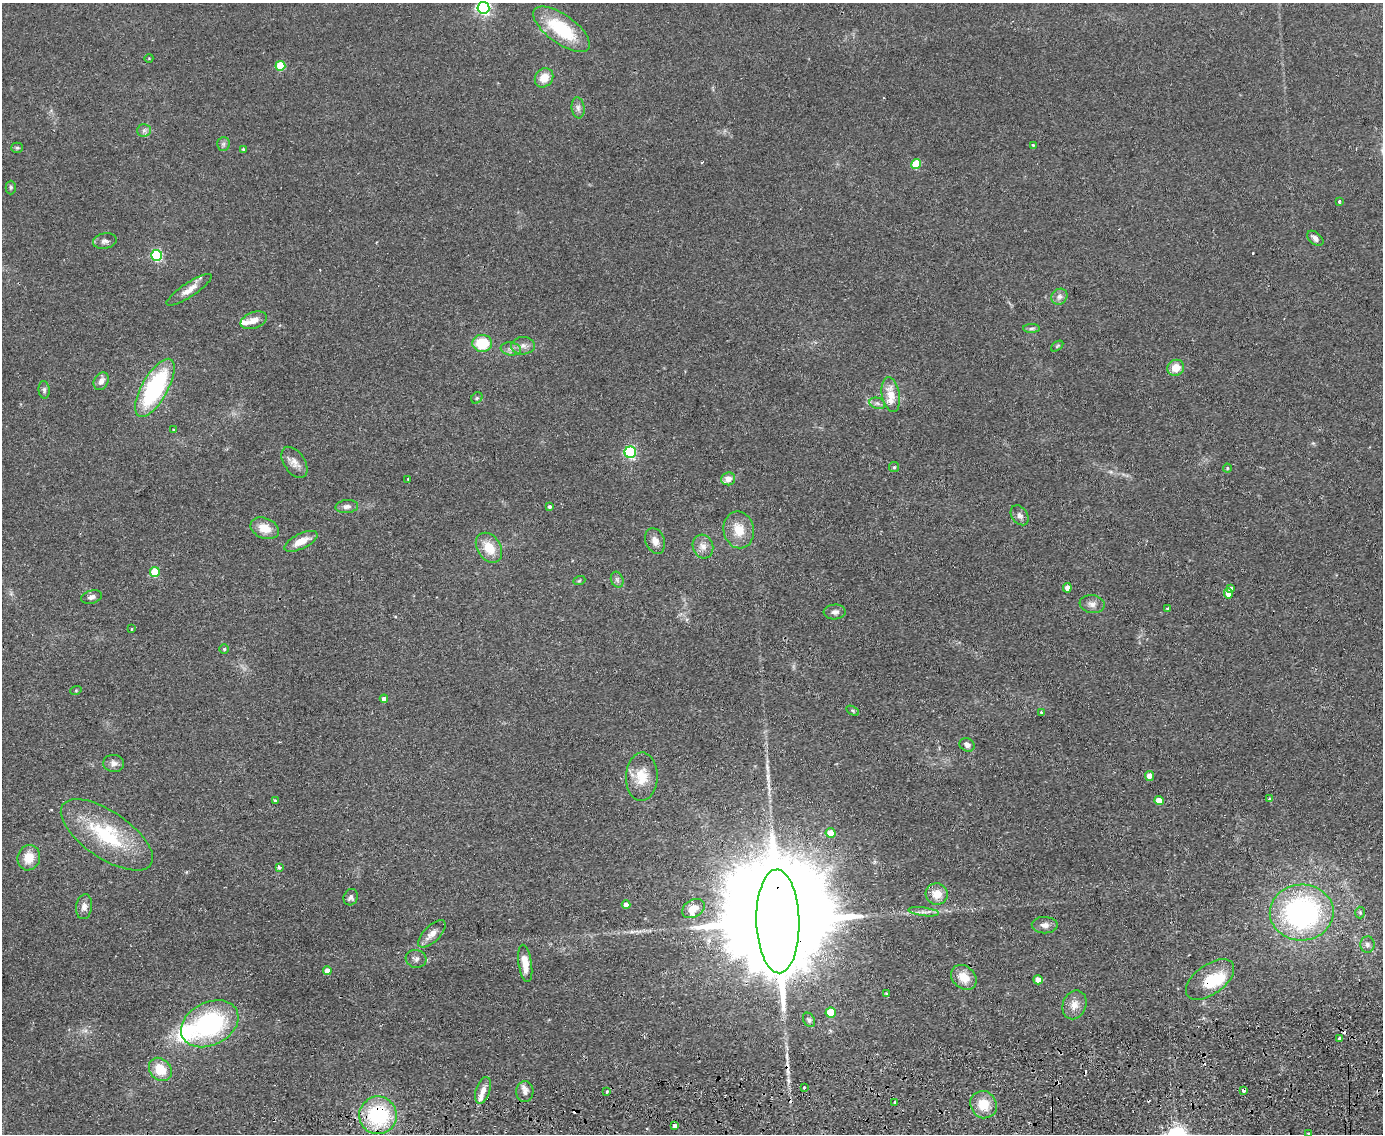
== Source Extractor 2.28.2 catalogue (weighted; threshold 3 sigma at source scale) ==
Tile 5 of 3 x 4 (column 2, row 2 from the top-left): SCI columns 1518-2898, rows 2323-3454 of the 4520 x 4643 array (HDU 1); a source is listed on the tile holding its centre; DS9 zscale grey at full resolution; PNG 1385 x 1136 px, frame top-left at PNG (2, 3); each listed source drawn as its Kron ellipse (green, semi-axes under 4 px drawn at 4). Shown black and unused: <1% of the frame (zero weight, under 2 of 3 exposures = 3% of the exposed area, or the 3 px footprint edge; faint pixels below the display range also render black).
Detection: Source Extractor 2.28.2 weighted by HDU 2 'WHT'; one run over the whole footprint, this tile lists its part. Background 0.0804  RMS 0.0083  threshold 0.0372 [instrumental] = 3 sigma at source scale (4.5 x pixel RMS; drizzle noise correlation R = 1.50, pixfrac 1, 0.05/0.05 arcsec/px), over >= 5 px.
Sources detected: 125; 1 inside a brighter object's white glare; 9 cosmic-ray / hot-pixel residue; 1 long thin detection or spike segment (spike, bleed or trail) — neither listed nor drawn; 4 inside a brighter listed object's ellipse — not listed separately; the other 110 listed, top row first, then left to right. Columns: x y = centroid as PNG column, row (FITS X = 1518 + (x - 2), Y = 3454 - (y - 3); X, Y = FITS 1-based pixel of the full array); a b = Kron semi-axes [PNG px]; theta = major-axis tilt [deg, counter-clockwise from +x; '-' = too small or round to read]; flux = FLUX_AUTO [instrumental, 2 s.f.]
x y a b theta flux
483 8 6 6 - 230
562 29 33 14 -36 44
149 58 4 3 - 0.59
280 66 5 5 - 35
544 78 10 8 50 10
578 108 10 6 -83 3.1
144 130 6 6 - 2.3
223 144 6 6 - 2
1033 145 3 3 - 0.71
17 148 5 5 - 1.1
243 149 4 3 - 0.76
916 164 5 5 - 32
11 187 7 5 -89 1.4
1339 202 3 3 - 2.5
1315 238 9 6 -40 3.5
105 241 12 7 10 3.2
157 255 5 5 - 97
189 290 27 7 34 8.4
1059 297 8 7 - 3.3
254 320 14 8 20 7
1031 328 8 4 1 1.9
482 343 10 8 -2 27
523 346 12 8 2 4.9
1057 346 7 3 38 1.1
511 349 10 6 -8 3.6
1176 368 8 8 - 11
101 381 9 7 60 4.4
155 388 32 13 60 98
44 390 9 5 -84 1.9
891 395 18 8 -80 12
477 398 6 5 - 1.3
877 403 8 5 -18 2.3
173 430 3 3 - 1.2
630 452 6 5 - 100
294 462 17 10 -57 6.7
894 467 5 5 - 1.3
1227 468 4 4 - 0.95
408 479 3 2 - 0.81
728 479 7 6 - 7.4
347 507 11 6 5 3.6
550 507 3 3 - 1.5
1020 515 11 7 -52 3.2
265 528 15 10 -21 13
739 530 18 15 -79 16
301 541 18 7 26 11
655 541 13 9 -69 5.3
703 546 12 10 -74 5.9
489 548 16 11 -56 16
155 572 5 5 - 30
617 580 8 6 -69 2.4
579 581 6 4 20 0.99
1067 588 4 4 - 5.4
1231 588 3 3 - 2
1228 593 5 4 - 13
91 597 10 6 17 3.2
1092 604 12 9 -9 4.6
1167 608 4 2 - 0.68
835 612 11 7 3 3.1
131 629 3 2 - 0.82
224 649 5 4 - 1
76 690 6 3 19 0.89
384 699 4 4 - 3.9
853 711 7 4 -32 1.1
1041 712 3 3 - 0.94
967 745 8 6 -26 3.7
114 763 10 8 -5 4.1
1149 776 5 4 - 6
642 777 24 16 88 18
1269 799 4 4 - 1.6
1159 800 5 4 - 11
275 801 3 3 - 1.9
830 833 5 5 - 13
107 835 53 23 -34 63
29 858 13 11 71 12
279 868 3 3 - 1.9
937 894 11 10 - 11
351 897 8 7 - 2.7
626 905 4 4 - 3.8
84 907 12 8 82 4.5
693 909 12 8 30 8.8
924 912 15 3 -7 3.2
1302 912 32 28 2 180
1360 913 6 5 - 1.2
778 921 52 21 -88 48000
1045 925 13 8 -1 5
432 934 17 8 45 7.1
1367 945 8 7 - 3.1
416 959 10 9 - 3.7
525 963 19 6 -81 12
327 971 4 4 - 5.6
964 977 14 11 -41 12
1210 979 28 14 36 29
1038 980 5 4 - 6.9
886 993 3 3 - 0.95
1074 1005 15 11 68 8
831 1012 5 5 - 23
809 1020 8 5 -60 1.9
210 1024 30 21 27 100
1340 1039 4 3 - 19
160 1069 13 10 -48 18
804 1087 3 3 - 2
483 1090 14 7 71 5.9
1244 1090 3 3 - 5.2
525 1092 10 8 88 4.2
607 1092 3 2 - 0.97
894 1103 3 3 - 2.2
983 1105 14 13 - 16
378 1115 19 19 - 67
674 1126 4 3 - 6.8
1308 1133 3 2 - 1.2
Overlapping masked pixels (flux is a lower limit): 4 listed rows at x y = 778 921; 1210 979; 1244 1090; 378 1115
Isophote crosses this tile's border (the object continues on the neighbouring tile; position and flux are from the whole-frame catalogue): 1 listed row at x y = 483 8